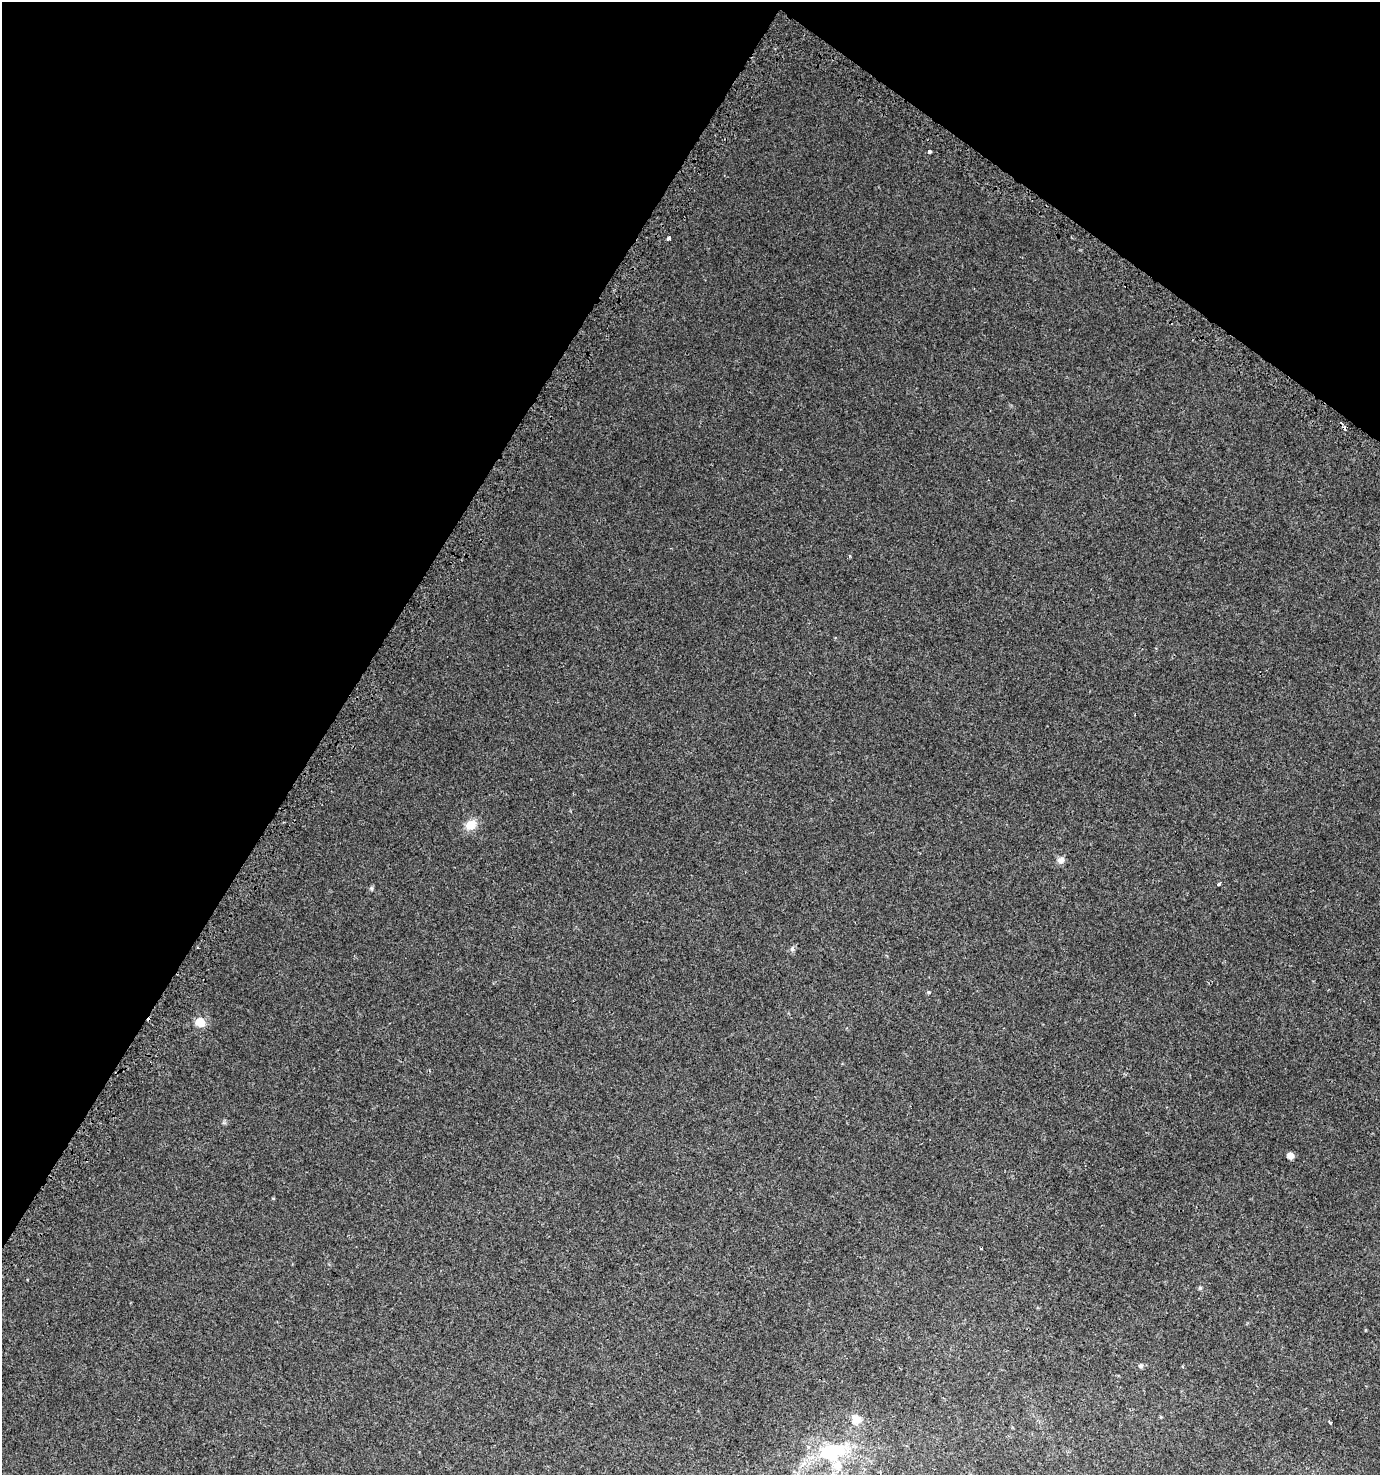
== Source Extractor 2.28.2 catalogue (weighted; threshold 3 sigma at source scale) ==
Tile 2 of 4 x 4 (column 2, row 1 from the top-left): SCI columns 1692-3069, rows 4484-5956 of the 6069 x 6006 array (HDU 1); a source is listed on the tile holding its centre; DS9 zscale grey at full resolution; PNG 1382 x 1477 px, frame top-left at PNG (2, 2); no overlay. Shown black and unused: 31% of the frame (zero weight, under 2 of 3 exposures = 3% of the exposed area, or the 3 px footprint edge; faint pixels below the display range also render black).
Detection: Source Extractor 2.28.2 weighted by HDU 2 'WHT'; one run over the whole footprint, this tile lists its part. Background 0.00528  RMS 0.0045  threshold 0.0203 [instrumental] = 3 sigma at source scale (4.5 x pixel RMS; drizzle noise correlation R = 1.50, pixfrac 1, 0.0396/0.0396 arcsec/px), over >= 5 px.
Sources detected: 21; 1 cosmic-ray / hot-pixel residue — not listed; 1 inside a brighter listed object's ellipse — not listed separately; the other 19 listed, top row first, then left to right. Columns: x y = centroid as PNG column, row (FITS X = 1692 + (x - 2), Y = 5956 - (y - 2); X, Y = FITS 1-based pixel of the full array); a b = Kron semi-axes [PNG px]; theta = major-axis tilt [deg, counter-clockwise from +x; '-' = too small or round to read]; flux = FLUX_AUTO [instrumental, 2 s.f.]
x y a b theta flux
930 151 4 3 - 1.2
668 238 4 3 - 1.3
1344 427 5 3 - 5.7
849 556 4 3 - 0.48
283 822 2 2 - 0.33
471 825 15 12 29 5.4
1061 860 11 8 18 1.9
1219 884 3 3 - 1.3
371 888 7 5 -72 0.65
197 947 3 2 - 0.59
929 992 4 3 - 1
200 1022 12 11 - 4.8
1290 1155 6 6 - 2.8
981 1248 2 2 - 0.44
1200 1288 6 4 68 0.59
1141 1366 6 5 - 1
856 1419 13 12 - 4.3
1330 1422 3 3 - 1.4
832 1452 38 22 13 28
Overlapping masked pixels (flux is a lower limit): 1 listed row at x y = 1344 427
Unlisted compact peaks at least as high as the median listed source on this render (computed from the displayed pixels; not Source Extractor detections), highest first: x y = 792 949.